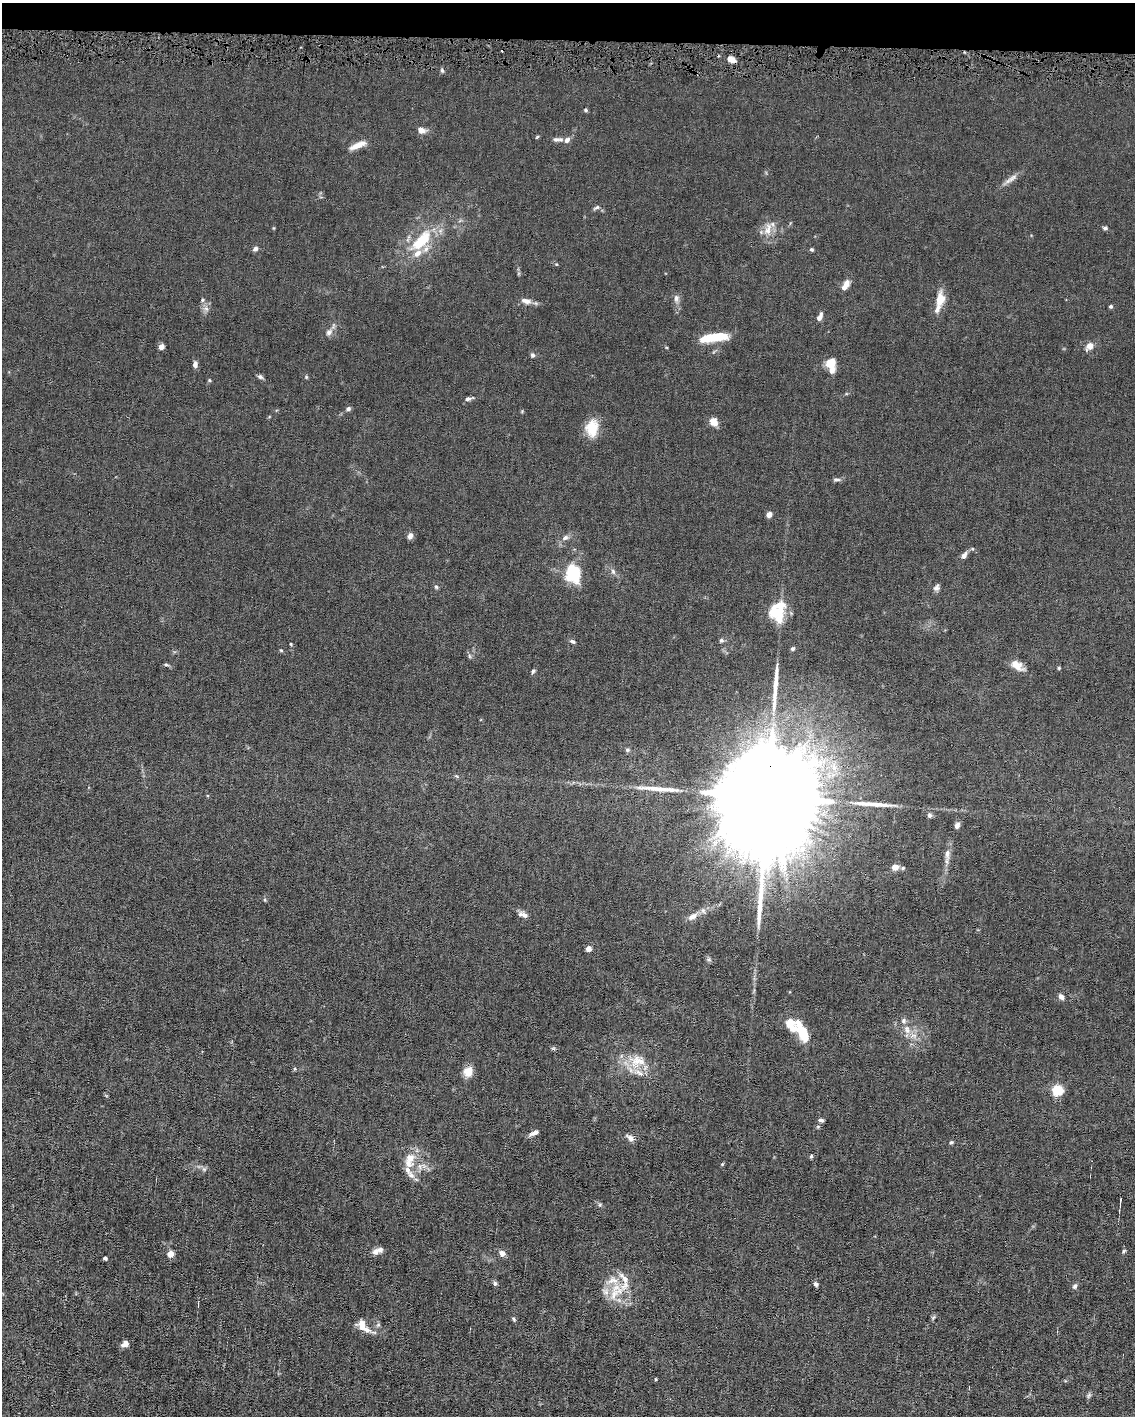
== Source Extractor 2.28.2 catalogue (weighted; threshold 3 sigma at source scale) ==
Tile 3 of 4 x 3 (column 3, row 1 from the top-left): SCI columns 2266-3398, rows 2935-4348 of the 4530 x 4563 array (HDU 1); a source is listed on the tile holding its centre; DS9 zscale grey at full resolution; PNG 1137 x 1418 px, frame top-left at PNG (2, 3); no overlay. Shown black and unused: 3% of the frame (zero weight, under 4 of 8 exposures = <1% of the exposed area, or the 3 px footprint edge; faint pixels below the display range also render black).
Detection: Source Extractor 2.28.2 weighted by HDU 2 'WHT'; one run over the whole footprint, this tile lists its part. Background 0.0155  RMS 0.0024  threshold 0.00961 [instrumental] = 3 sigma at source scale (4.09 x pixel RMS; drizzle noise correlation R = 1.36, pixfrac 0.8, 0.05/0.05 arcsec/px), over >= 5 px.
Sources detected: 121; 2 inside a brighter object's white glare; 1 cosmic-ray / hot-pixel residue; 3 long thin detections or spike segments (spike, bleed or trail) — not listed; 18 inside a brighter listed object's ellipse — not listed separately; the other 97 listed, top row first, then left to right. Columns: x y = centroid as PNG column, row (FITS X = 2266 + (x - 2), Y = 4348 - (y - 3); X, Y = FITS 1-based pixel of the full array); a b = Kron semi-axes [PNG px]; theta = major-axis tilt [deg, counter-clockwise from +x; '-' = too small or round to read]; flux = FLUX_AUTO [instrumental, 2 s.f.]
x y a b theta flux
731 59 8 6 -22 1.7
442 70 5 5 - 0.34
585 110 4 4 - 0.35
421 130 10 8 -13 1.1
556 139 10 6 2 0.72
567 140 10 7 44 0.95
358 145 21 6 21 2
1011 179 23 6 34 1.3
597 207 7 5 29 0.42
1105 228 6 5 - 0.46
768 229 19 9 75 2.2
422 240 26 15 48 7.9
255 249 7 5 28 0.57
811 249 4 4 - 0.32
556 264 5 3 - 0.17
846 283 10 8 57 1.3
676 298 11 7 -89 0.87
202 300 5 5 - 0.31
940 300 23 10 79 2.9
526 301 15 7 -16 1.3
1111 306 5 4 - 0.35
206 309 8 6 -43 0.69
819 317 10 5 63 0.96
329 332 10 8 45 0.9
710 338 32 8 5 7.9
1089 346 9 7 45 1.5
161 347 6 5 - 0.96
533 355 6 5 - 0.45
830 363 11 10 - 2.6
195 365 7 5 89 0.82
260 377 8 5 -27 0.46
209 380 5 4 - 0.23
468 399 10 5 14 0.63
348 409 6 5 - 0.44
713 422 9 8 - 1.7
592 428 21 15 83 4.1
837 480 12 4 0 0.49
769 515 6 5 - 1
410 536 7 6 - 0.94
565 538 10 6 31 0.84
964 555 10 6 59 0.84
613 571 9 5 -64 0.58
573 573 24 18 -82 7.4
436 587 5 4 - 0.32
936 588 8 6 47 0.71
774 612 25 12 3 3.9
721 640 5 5 - 0.46
572 641 7 5 -25 0.45
291 644 4 3 - 0.21
281 650 5 4 - 0.22
166 665 7 3 -8 0.29
1017 665 17 9 -36 2.2
1059 668 4 4 - 0.21
533 671 7 5 61 0.34
627 750 7 5 -21 0.36
767 798 52 20 83 14000
930 815 6 6 - 0.54
957 825 7 6 - 0.78
947 854 16 7 88 1.4
895 867 7 6 - 1.5
903 868 6 4 47 0.32
523 915 13 6 -20 0.98
692 916 15 8 30 1.5
588 949 5 5 - 1
709 959 6 5 - 0.41
1061 997 7 5 -46 0.92
907 1029 13 8 -73 1.7
802 1032 23 11 -65 4.7
553 1048 6 4 -19 0.31
637 1061 25 20 9 5.3
468 1072 12 10 73 2.1
1057 1090 5 5 - 20
821 1120 6 4 -15 0.5
534 1133 11 5 27 1
630 1138 10 6 -39 0.98
951 1142 6 4 21 0.28
811 1156 5 4 - 0.3
410 1158 13 12 - 2.5
722 1164 5 4 - 0.24
204 1169 6 5 - 0.43
411 1175 11 7 -54 1.2
1120 1202 9 2 84 0.4
1124 1251 6 4 50 0.29
375 1252 9 7 41 1.1
170 1254 5 4 - 2.9
502 1254 8 7 - 0.96
105 1258 4 3 - 0.53
495 1283 6 5 - 0.43
816 1284 6 5 - 0.53
1075 1286 7 6 - 0.48
614 1294 21 11 63 3.3
933 1317 7 5 53 0.34
514 1319 6 4 -68 0.3
363 1326 20 9 -49 2.5
125 1344 8 6 29 1.2
656 1379 3 3 - 0.22
1089 1395 8 4 59 0.4
Overlapping masked pixels (flux is a lower limit): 1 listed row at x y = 767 798